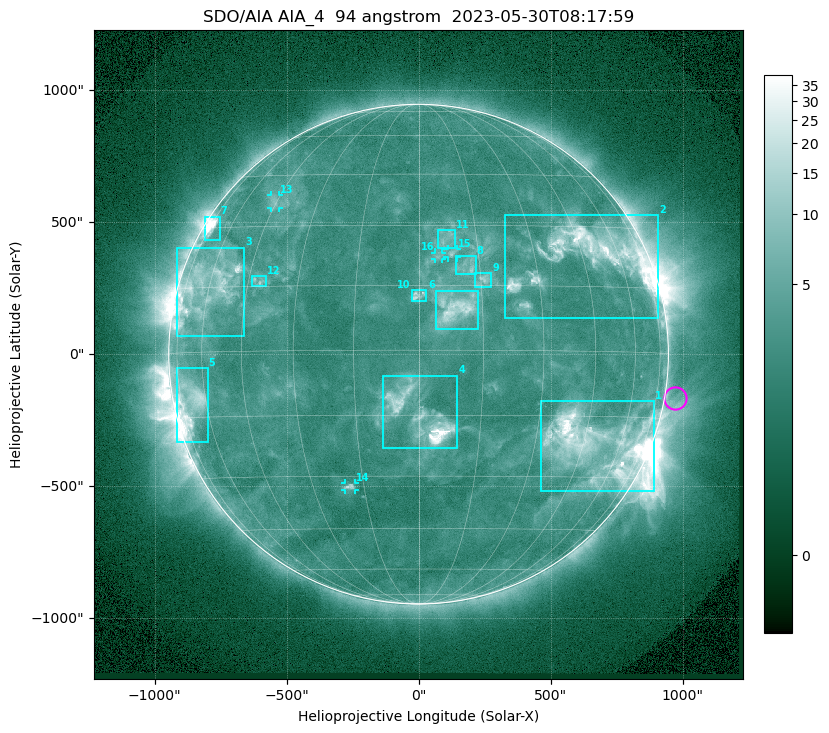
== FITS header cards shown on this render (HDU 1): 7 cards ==
TELESCOP= 'SDO/AIA '           / For AIA: SDO/AIA
INSTRUME= 'AIA_4   '           / For AIA: AIA_ATA1, AIA_ATA2, AIA_ATA3 or AIA_AT
WAVELNTH=                   94 / [angstrom] Wavelength
WAVEUNIT= 'angstrom'           / Wavelength unit: angstrom
DATE-OBS= '2023-05-30T08:17:59.122' / [ISO] Date when observation started; ISO 8
CTYPE1  = 'HPLN-TAN'           / CTYPE1: HPLN
CTYPE2  = 'HPLT-TAN'           / CTYPE2: HPLT

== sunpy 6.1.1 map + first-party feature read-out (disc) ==
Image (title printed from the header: SDO/AIA AIA_4  94 angstrom  2023-05-30T08:17:59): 1024 x 1024 px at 2.4 arcsec/px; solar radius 947 arcsec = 394 px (full disc in frame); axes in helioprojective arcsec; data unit not stated in the header (colour bar unlabelled)
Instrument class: DISC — disc imager (sunpy class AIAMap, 94 A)
Bright regions (active regions / flare kernels): reference = the median radial profile (limb darkening/brightening removed); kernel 9 px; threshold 5 sigma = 3.88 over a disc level ~2.55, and >= 1.15x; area >= 12 px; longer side >= 9 px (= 22 arcsec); searched inside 0.97 R_sun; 16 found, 16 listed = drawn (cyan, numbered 1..; 4 of them under ~33 arcsec drawn as corner ticks so the feature stays visible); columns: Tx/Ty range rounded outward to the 5 arcsec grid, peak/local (2 s.f.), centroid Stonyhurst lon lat
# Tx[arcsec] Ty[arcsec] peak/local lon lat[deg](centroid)
1 465..895 -520..-175 15 +49 -22
2 325..910 135..525 12 +47 +23
3 -915..-660 70..405 6.4 -60 +15
4 -135..150 -355..-80 24 +0 -15
5 -920..-800 -330..-50 7.4 -68 -11
6 65..225 95..240 7 +9 +10
7 -810..-750 435..520 11 -71 +30
8 140..215 300..375 4 +12 +20
9 210..275 255..310 4.6 +16 +16
10 -30..30 200..245 4.8 +0 +13
11 75..140 400..470 3.2 +7 +26
12 -630..-575 255..295 3.6 -42 +16
13 -560..-530 555..605 3.2 -46 +37
14 -280..-240 -515..-490 4.5 -19 -33
15 110..145 365..400 4.2 +8 +23
16 60..90 360..385 3 +5 +22
Off-limb structures (1.02-1.3 R_sun): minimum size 162 px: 2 found; the strongest spans PA ~225..310 deg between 1.02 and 1.3 R_sun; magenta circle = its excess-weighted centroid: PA ~260 deg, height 1.04 R_sun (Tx ~970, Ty ~-165 arcsec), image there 1.5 x the reference